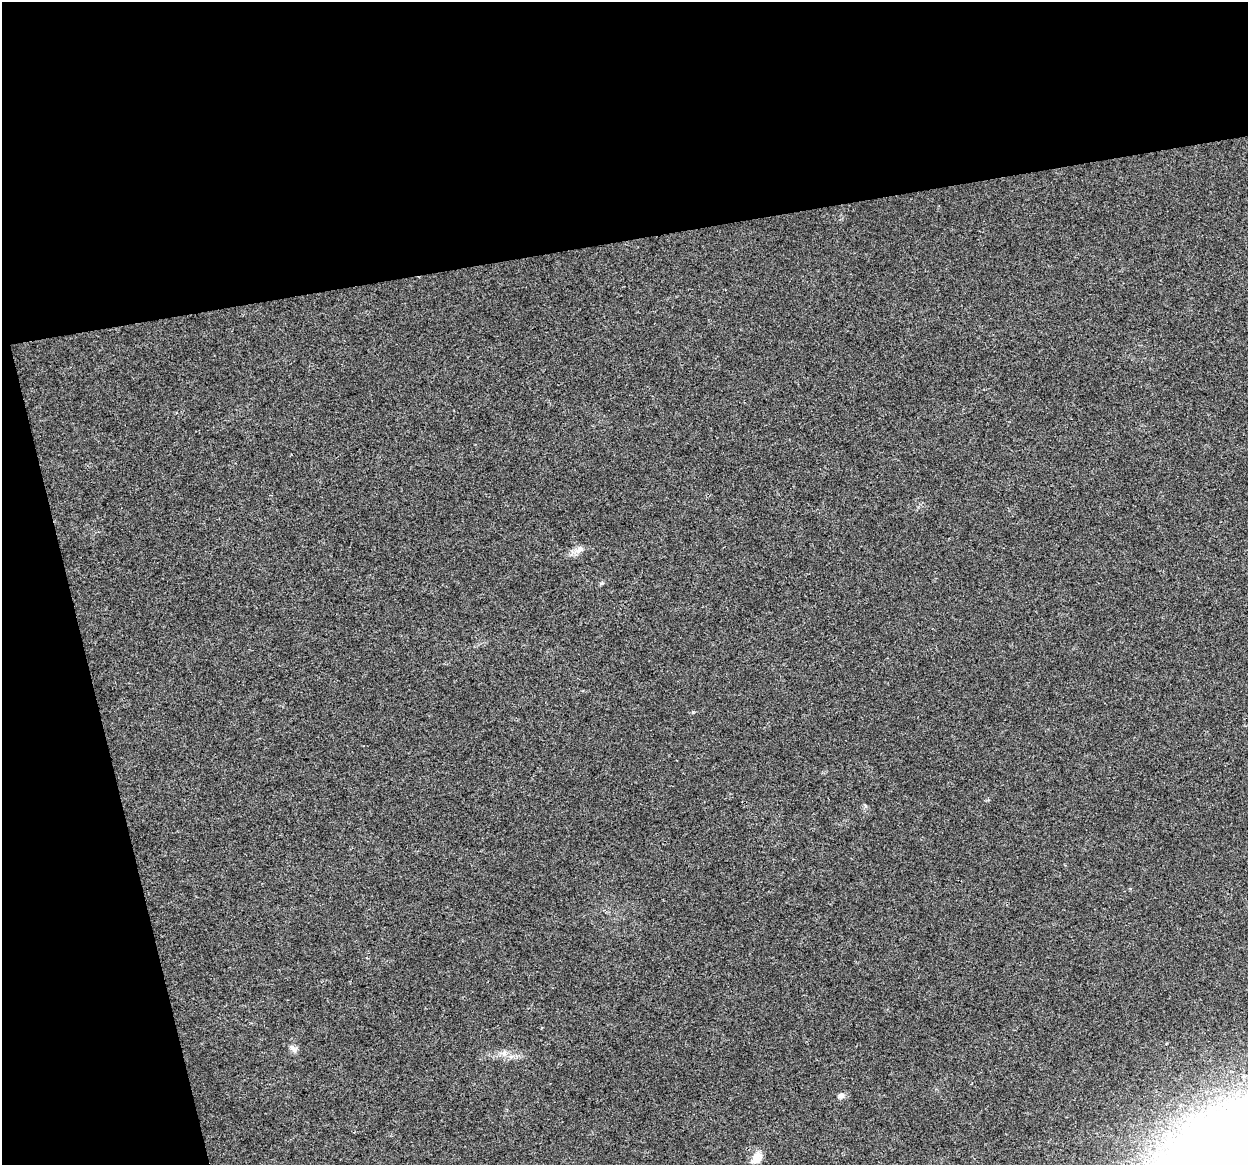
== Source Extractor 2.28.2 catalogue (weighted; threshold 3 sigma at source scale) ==
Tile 1 of 2 x 2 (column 1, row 1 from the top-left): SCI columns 2-1247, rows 1193-2355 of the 2494 x 2398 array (HDU 1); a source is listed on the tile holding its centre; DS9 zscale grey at full resolution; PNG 1250 x 1167 px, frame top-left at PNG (2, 2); no overlay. Shown black and unused: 27% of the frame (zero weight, under 3 of 4 exposures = <1% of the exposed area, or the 3 px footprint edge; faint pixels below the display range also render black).
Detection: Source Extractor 2.28.2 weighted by HDU 2 'WHT'; one run over the whole footprint, this tile lists its part. Background 0.0302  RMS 0.0052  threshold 0.0232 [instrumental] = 3 sigma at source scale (4.5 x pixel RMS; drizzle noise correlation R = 1.50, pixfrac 1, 0.0396/0.0396 arcsec/px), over >= 5 px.
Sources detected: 7; all 7 listed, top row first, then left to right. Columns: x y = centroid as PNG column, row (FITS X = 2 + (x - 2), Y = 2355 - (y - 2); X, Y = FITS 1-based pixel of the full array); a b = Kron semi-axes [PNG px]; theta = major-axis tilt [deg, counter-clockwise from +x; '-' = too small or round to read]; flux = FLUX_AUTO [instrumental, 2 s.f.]
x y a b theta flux
579 549 14 9 44 3.3
602 583 7 4 33 0.73
294 1049 12 6 -38 2.1
504 1054 9 4 -90 1.5
841 1095 8 7 - 2.2
1244 1156 121 60 22 2000
757 1158 15 10 70 6.1
Isophote crosses this tile's border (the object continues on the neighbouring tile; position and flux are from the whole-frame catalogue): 1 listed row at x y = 1244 1156